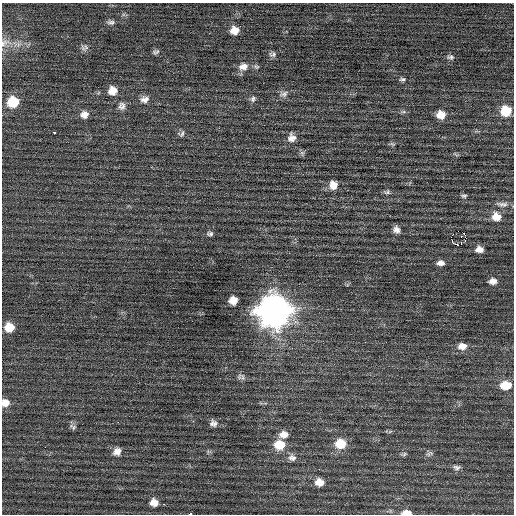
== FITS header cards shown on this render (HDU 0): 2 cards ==
NAXIS1  =                  512 / Axis length
NAXIS2  =                  512 / Axis length

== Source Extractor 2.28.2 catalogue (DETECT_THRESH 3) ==
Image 512 x 512 px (HDU 0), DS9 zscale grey, 1 PNG px = 1 image px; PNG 516 x 516 px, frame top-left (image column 1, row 512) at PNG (2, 3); no overlay
Background 0.0601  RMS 0.7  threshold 2.09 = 3 sigma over >= 5 px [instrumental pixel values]
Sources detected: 64; all 64 listed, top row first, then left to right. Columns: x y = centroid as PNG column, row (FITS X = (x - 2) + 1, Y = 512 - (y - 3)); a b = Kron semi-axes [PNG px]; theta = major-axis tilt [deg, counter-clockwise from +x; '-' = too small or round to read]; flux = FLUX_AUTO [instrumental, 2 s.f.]
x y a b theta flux
111 22 11 6 -4 150
235 30 10 8 8 450
4 43 15 8 29 310
86 47 10 6 -33 160
156 52 9 5 22 110
273 54 10 7 -5 150
450 57 9 6 -6 130
243 67 14 10 11 400
256 67 8 6 -34 100
402 79 8 5 2 100
112 91 10 10 - 470
283 94 12 8 15 230
144 99 12 9 8 280
253 99 9 7 74 140
13 102 12 11 - 1200
122 106 11 9 82 240
506 111 10 10 - 1200
403 112 9 4 -8 94
84 115 10 9 - 320
441 115 10 9 - 520
54 132 3 3 - 190
181 134 10 7 25 130
291 138 12 10 84 310
392 144 8 5 -24 77
302 153 8 6 -89 92
333 185 12 10 -86 420
387 192 10 6 8 110
464 196 8 5 -1 97
502 204 18 6 -4 250
496 217 12 11 - 580
396 230 8 6 -67 240
458 231 2 2 - 1300
210 234 8 5 -7 120
452 235 4 2 - 64
465 235 3 2 - 280
461 236 3 3 - 49
465 241 2 2 - 38
456 244 5 3 - 310
461 244 3 2 - 67
479 249 10 7 -1 310
440 263 9 6 1 220
493 281 9 6 2 270
233 300 8 7 - 500
274 310 14 13 - 71000
9 327 9 8 - 750
462 346 11 8 5 400
243 377 10 7 -90 170
506 385 10 8 5 1000
5 403 9 9 - 390
213 423 10 8 -31 220
73 427 10 6 -29 130
283 434 11 8 9 390
340 444 12 10 -3 970
279 445 12 10 0 910
117 452 11 9 37 310
404 454 9 4 4 90
429 454 11 6 20 130
292 458 11 8 0 230
457 467 10 6 -2 150
319 482 9 7 -7 430
154 502 9 8 - 380
164 504 3 2 - 98
406 513 10 5 0 360
190 514 4 2 - 3600
At the frame edge (FLAGS 8, measured only in part): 4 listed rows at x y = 4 43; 5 403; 406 513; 190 514